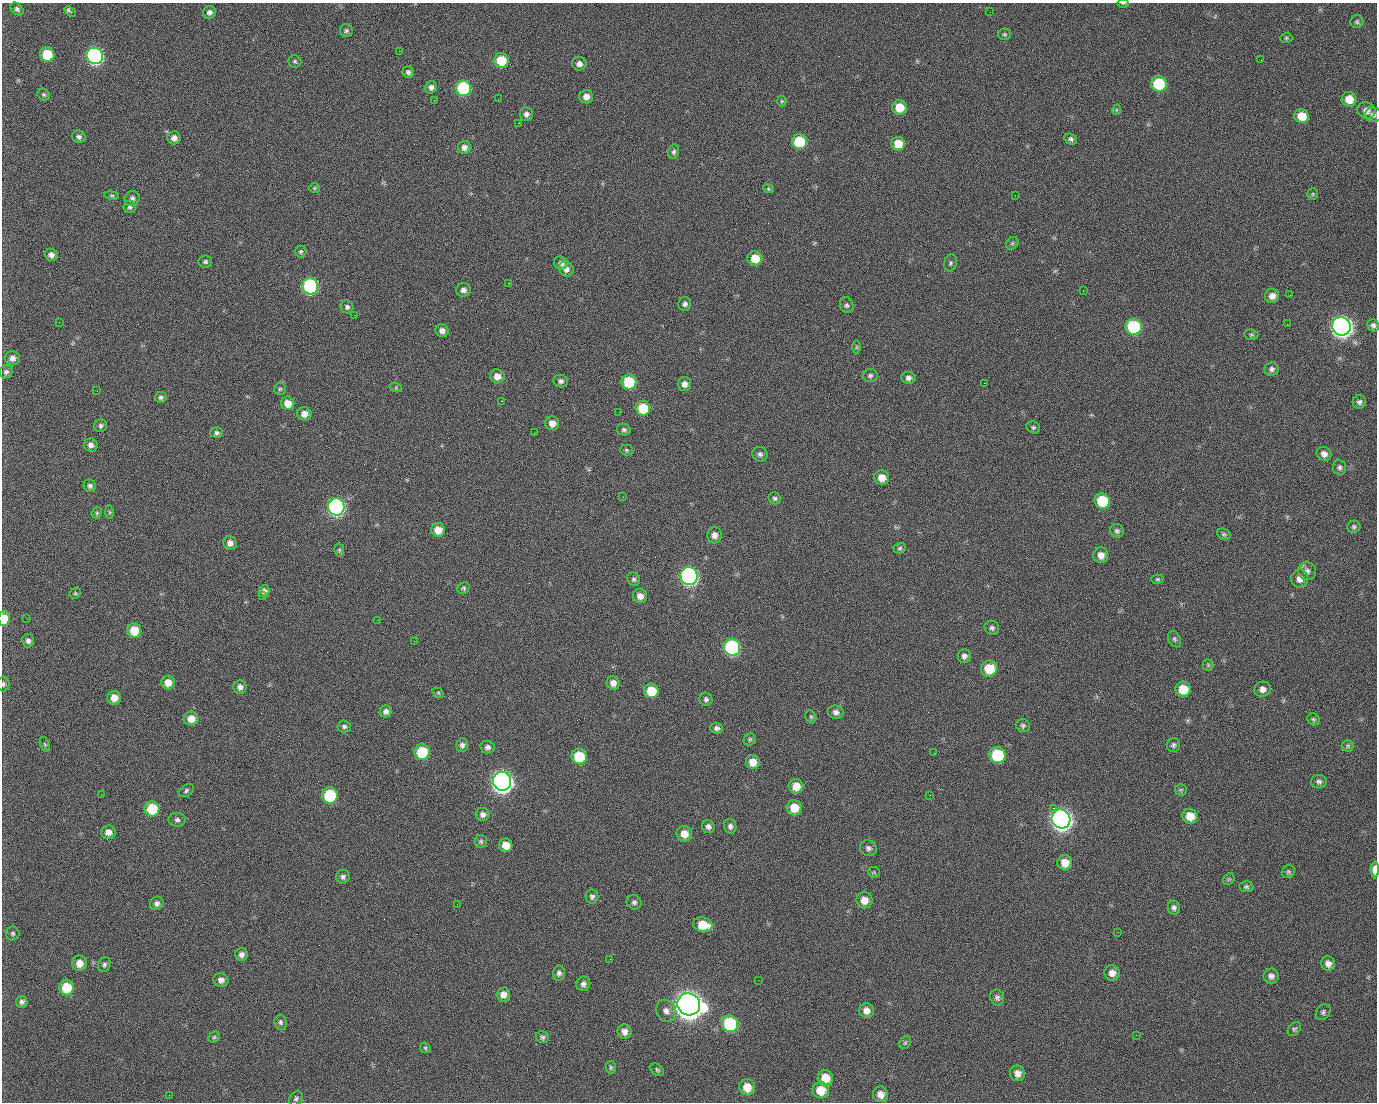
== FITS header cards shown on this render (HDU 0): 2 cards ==
NAXIS1  =                 1375 / length of data axis 1
NAXIS2  =                 1100 / length of data axis 2

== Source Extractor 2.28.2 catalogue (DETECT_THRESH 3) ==
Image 1375 x 1100 px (HDU 0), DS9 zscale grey, 1 PNG px = 1 image px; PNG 1379 x 1104 px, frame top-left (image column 1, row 1100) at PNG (2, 3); each listed source drawn as its Kron ellipse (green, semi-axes under 4 px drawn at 4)
Background 1450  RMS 28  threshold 85.1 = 3 sigma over >= 5 px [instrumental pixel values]
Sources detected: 247; all 247 listed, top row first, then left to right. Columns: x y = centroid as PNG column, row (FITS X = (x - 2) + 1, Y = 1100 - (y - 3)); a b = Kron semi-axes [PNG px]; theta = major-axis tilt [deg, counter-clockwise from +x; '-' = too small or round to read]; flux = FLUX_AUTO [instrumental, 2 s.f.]
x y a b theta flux
1123 3 6 4 -1 2.1e+03
17 9 7 5 -43 4.7e+03
70 11 6 3 -36 6.1e+03
209 12 6 6 - 7.0e+03
990 12 3 2 - 1.4e+03
1357 22 7 6 - 3.9e+03
346 31 6 6 - 4.2e+03
1005 34 6 6 - 3.5e+03
1286 38 6 5 - 2.9e+03
399 51 2 2 - 2.1e+04
47 54 7 7 - 7.5e+04
95 56 8 8 - 5.1e+05
1261 60 2 2 - 7.5e+02
295 61 6 6 - 3.6e+03
501 61 7 7 - 5.8e+04
579 64 7 6 - 8.4e+03
408 72 6 5 - 5.0e+03
1159 84 8 7 - 1.1e+05
431 87 6 6 - 6.7e+03
463 88 8 7 - 1.8e+05
44 95 6 5 - 3.6e+03
586 97 7 6 - 1.2e+04
498 99 2 2 - 1.1e+03
1349 99 7 7 - 2.6e+04
434 100 2 2 - 3.9e+03
782 101 5 5 - 2.4e+03
899 107 7 7 - 3.6e+04
1116 110 5 3 - 1.7e+03
1366 111 9 8 - 1.2e+04
526 114 7 6 - 7.3e+03
1373 115 8 7 - 7.4e+03
1302 116 7 7 - 3.4e+04
518 123 2 2 - 2.4e+04
79 137 7 6 - 5.4e+03
174 138 7 6 - 1.0e+04
1071 139 6 5 - 4.6e+03
799 142 7 7 - 9.3e+04
898 144 7 7 - 3.1e+04
464 147 6 6 - 9.5e+03
674 152 7 5 76 4.9e+03
314 188 5 4 - 2.4e+03
768 189 5 4 - 2.4e+03
1313 194 6 5 - 2.8e+03
112 195 7 3 -8 2.5e+03
1015 195 2 2 - 6.7e+03
132 198 7 7 - 6.7e+03
130 207 6 6 - 4.5e+03
1012 243 7 5 46 3.0e+03
301 251 6 6 - 3.3e+03
51 255 6 5 - 8.6e+03
755 258 7 7 - 3.2e+04
205 262 7 6 - 4.2e+03
561 263 7 6 - 8.8e+03
950 263 8 6 75 3.9e+03
566 269 8 7 - 1.0e+04
508 283 2 2 - 4.6e+04
310 286 8 8 - 3.2e+05
463 290 7 6 - 7.6e+03
1083 291 2 2 - 3.1e+03
1290 295 3 2 - 1.8e+03
1272 296 7 7 - 1.2e+04
685 304 7 6 - 5.9e+03
847 305 8 6 -71 5.2e+03
347 307 6 6 - 5.1e+03
355 315 2 2 - 9.6e+02
59 322 2 2 - 1.4e+03
1287 324 2 2 - 1.1e+03
1373 325 6 5 - 5.9e+03
1341 326 9 9 - 1.5e+06
1134 327 8 8 - 1.8e+05
442 331 6 6 - 9.9e+03
1251 335 7 5 -7 3.3e+03
856 347 7 4 90 2.5e+03
12 358 7 7 - 9.3e+03
1271 369 7 6 - 5.9e+03
6 372 7 6 - 5.7e+03
497 376 7 7 - 1.6e+04
870 376 7 6 - 4.8e+03
908 378 7 6 - 7.0e+03
561 381 7 6 - 5.7e+03
629 382 7 7 - 9.3e+04
984 383 2 2 - 1.9e+04
684 384 7 6 - 1.1e+04
396 388 6 4 -19 2.2e+03
280 389 6 6 - 3.6e+03
97 391 3 2 - 1.5e+03
161 397 6 5 - 4.4e+03
501 401 3 2 - 5.9e+04
1359 402 7 6 - 5.8e+03
288 403 7 6 - 1.9e+04
643 408 7 7 - 7.0e+04
619 412 2 2 - 7.0e+02
304 414 7 6 - 1.4e+04
552 423 7 7 - 1.5e+04
101 426 6 6 - 5.0e+03
1033 427 7 6 - 3.9e+03
624 430 7 5 -12 4.5e+03
217 433 6 5 - 4.9e+03
534 433 2 2 - 8.5e+02
91 445 7 6 - 8.0e+03
626 450 6 5 - 3.1e+03
760 454 7 7 - 6.0e+03
1324 454 7 7 - 9.9e+03
1339 467 8 6 -86 5.2e+03
882 478 7 7 - 2.1e+04
90 486 6 6 - 5.1e+03
623 497 2 2 - 2.9e+03
775 498 6 5 - 4.5e+03
1102 501 8 7 - 8.9e+04
336 507 8 8 - 5.7e+05
109 512 7 4 -89 3.0e+03
97 513 6 5 - 2.7e+03
1354 527 6 6 - 4.0e+03
438 530 7 7 - 2.1e+04
1117 531 7 6 - 5.0e+03
1224 534 7 5 -20 3.7e+03
714 535 8 7 - 1.0e+04
230 543 7 6 - 1.0e+04
900 548 6 5 - 3.4e+03
339 550 6 5 - 3.1e+03
1101 555 8 7 - 1.4e+04
1307 571 9 9 - 8.9e+03
689 576 9 8 - 6.8e+05
634 579 7 6 - 4.2e+03
1158 579 6 4 -1 2.9e+03
1300 579 9 8 - 1.3e+04
464 588 6 5 - 3.4e+03
264 591 6 5 - 7.3e+03
75 593 6 5 - 2.7e+03
262 596 3 2 - 2.2e+03
640 596 7 7 - 1.3e+04
4 618 7 5 90 3.6e+04
27 619 2 2 - 4.1e+03
377 620 2 2 - 1.1e+04
992 628 7 7 - 5.2e+03
134 631 7 7 - 4.1e+04
1174 639 8 6 -63 4.1e+03
28 641 7 6 - 6.4e+03
414 641 2 2 - 7.6e+02
732 647 8 8 - 3.2e+05
964 656 7 6 - 7.5e+03
1208 665 5 5 - 3.0e+03
989 669 8 8 - 4.7e+04
168 683 7 7 - 1.9e+04
613 683 7 6 - 1.1e+04
3 684 7 6 - 4.5e+03
240 687 7 6 - 7.4e+03
1183 689 7 7 - 3.7e+04
1262 689 8 7 - 1.0e+04
651 691 7 7 - 4.5e+04
438 693 6 4 -30 2.6e+03
114 698 7 6 - 2.0e+04
706 699 7 6 - 5.6e+03
386 711 6 5 - 7.4e+03
836 712 8 7 - 8.1e+03
811 717 6 5 - 3.3e+03
191 719 7 7 - 2.1e+04
1313 719 6 5 - 3.4e+03
344 726 7 6 - 4.8e+03
1023 726 7 6 - 4.3e+03
717 728 6 5 - 5.7e+03
750 739 6 5 - 3.5e+03
45 744 7 4 -70 2.7e+03
462 745 7 5 89 6.3e+03
1173 745 7 7 - 5.1e+03
1348 746 6 5 - 3.3e+03
488 747 7 6 - 6.9e+03
422 752 7 7 - 9.6e+04
934 753 3 2 - 1.7e+03
997 755 8 8 - 1.2e+05
579 756 8 7 - 7.1e+04
753 762 7 7 - 2.1e+04
502 781 9 9 - 1.5e+06
1319 782 8 7 - 6.0e+03
796 786 7 7 - 2.3e+04
1181 790 6 5 - 3.2e+03
186 791 8 5 35 4.4e+03
101 794 3 2 - 2.4e+03
330 795 8 7 - 1.4e+05
930 795 2 2 - 6.4e+03
794 808 8 7 - 3.0e+04
1053 808 2 2 - 1.5e+04
152 809 7 7 - 7.3e+04
483 814 7 6 - 8.1e+03
1190 816 8 7 - 3.0e+04
1061 819 9 9 - 1.5e+06
177 820 8 7 - 5.8e+03
730 826 7 6 - 5.9e+03
708 827 7 6 - 6.5e+03
108 832 7 6 - 1.2e+04
684 834 7 7 - 2.0e+04
481 841 6 6 - 4.0e+03
506 845 7 6 - 2.5e+04
868 848 8 7 - 6.9e+03
1065 863 7 7 - 2.3e+04
1375 869 8 4 89 2.1e+04
874 872 6 5 - 2.9e+03
1288 872 7 6 - 3.9e+03
343 877 7 6 - 5.4e+03
1229 879 6 5 - 3.3e+03
1246 887 7 5 -3 3.8e+03
592 897 7 6 - 4.9e+03
864 900 8 8 - 1.9e+04
634 902 7 7 - 5.7e+03
157 903 7 6 - 6.8e+03
457 904 2 2 - 1.4e+03
1174 908 7 6 - 5.8e+03
703 925 10 7 -11 4.1e+04
1118 932 2 2 - 2.4e+03
13 933 7 7 - 3.9e+03
241 954 6 6 - 7.8e+03
610 959 2 2 - 2.3e+03
79 963 8 7 - 1.9e+04
1328 964 7 6 - 1.0e+04
104 965 7 6 - 5.1e+03
559 973 7 6 - 6.1e+03
1112 973 8 7 - 1.3e+04
1271 976 7 7 - 8.5e+03
221 980 7 7 - 9.3e+03
758 980 2 2 - 1.8e+03
583 984 7 7 - 6.9e+03
66 987 8 7 - 5.9e+04
503 995 7 6 - 1.2e+04
997 997 8 7 - 6.1e+03
22 1002 6 5 - 5.5e+03
689 1004 11 10 - 3.2e+06
666 1011 11 9 -62 1.2e+04
866 1011 7 7 - 1.3e+04
1323 1012 8 6 55 5.1e+03
281 1022 7 6 - 4.6e+03
730 1024 8 8 - 1.9e+05
1294 1029 8 5 49 3.9e+03
624 1032 7 7 - 1.1e+04
1136 1035 2 2 - 1.0e+03
214 1037 6 5 - 3.4e+03
542 1037 7 5 -24 4.2e+03
905 1043 7 5 55 3.1e+03
425 1048 6 5 - 2.6e+03
611 1067 6 5 - 3.2e+03
657 1070 7 5 -44 3.6e+03
1017 1073 8 7 - 1.2e+04
825 1078 8 7 - 3.5e+04
747 1087 8 7 - 3.0e+04
821 1090 8 8 - 3.6e+04
880 1094 7 7 - 1.5e+04
169 1095 2 2 - 5.2e+03
296 1098 8 6 49 4.3e+03
At the frame edge (FLAGS 8, measured only in part): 4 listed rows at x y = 1123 3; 4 618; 3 684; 1375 869